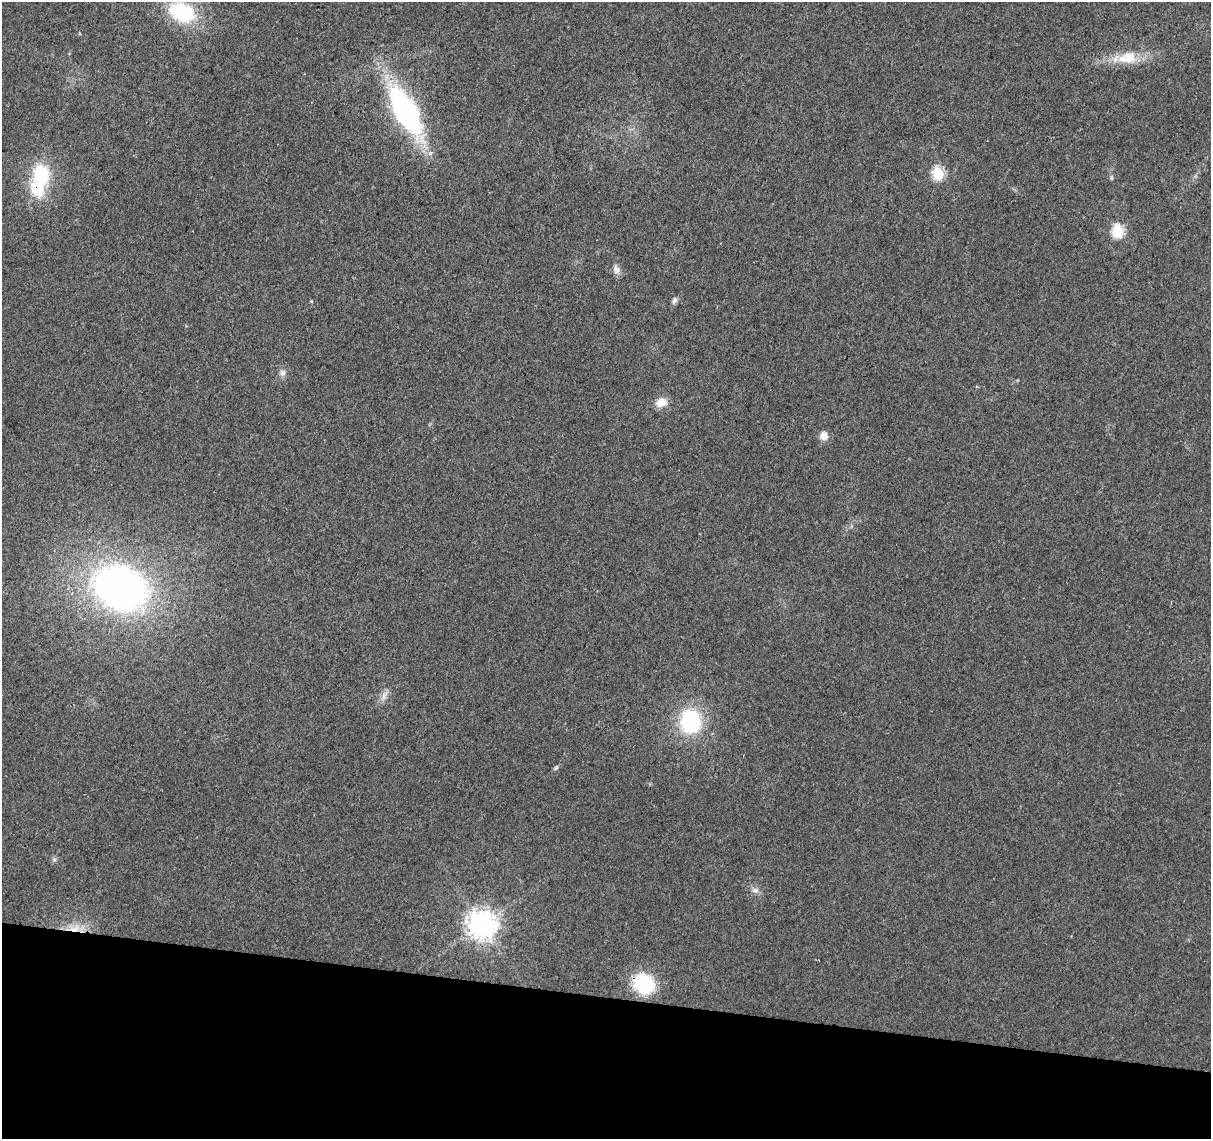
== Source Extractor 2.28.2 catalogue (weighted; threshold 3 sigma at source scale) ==
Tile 15 of 4 x 4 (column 3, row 4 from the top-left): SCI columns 2421-3629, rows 226-1362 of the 4847 x 5057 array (HDU 1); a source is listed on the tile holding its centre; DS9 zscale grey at full resolution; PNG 1213 x 1141 px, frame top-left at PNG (2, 2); no overlay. Shown black and unused: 12% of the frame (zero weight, under 2 of 3 exposures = <1% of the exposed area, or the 3 px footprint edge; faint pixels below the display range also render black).
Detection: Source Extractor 2.28.2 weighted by HDU 2 'WHT'; one run over the whole footprint, this tile lists its part. Background 0.0273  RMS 0.0063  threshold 0.0285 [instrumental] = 3 sigma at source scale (4.5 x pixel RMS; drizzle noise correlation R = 1.50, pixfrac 1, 0.0396/0.0396 arcsec/px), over >= 5 px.
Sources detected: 23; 1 inside a brighter listed object's ellipse — not listed separately; the other 22 listed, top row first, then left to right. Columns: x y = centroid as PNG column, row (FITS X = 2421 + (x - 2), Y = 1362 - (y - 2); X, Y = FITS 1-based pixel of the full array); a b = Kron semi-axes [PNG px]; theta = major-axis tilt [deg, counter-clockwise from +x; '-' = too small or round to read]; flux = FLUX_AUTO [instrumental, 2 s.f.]
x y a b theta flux
182 12 25 17 -23 50
1127 58 28 16 8 17
405 111 46 20 -60 130
431 153 3 3 - 4.3
41 174 20 15 -77 34
938 174 6 6 - 59
1118 232 6 6 - 64
616 270 13 9 -64 3.4
674 300 10 6 72 1.9
311 301 4 3 - 0.93
282 373 9 8 - 2.7
661 402 14 11 22 7.2
824 436 10 9 - 4.9
120 588 55 43 -21 260
384 695 18 6 58 3.7
690 722 23 20 -80 53
556 768 6 5 - 1.1
54 860 6 6 - 1.3
755 890 10 8 3 2.8
482 925 9 9 - 820
74 928 23 10 4 11
644 984 19 17 -35 44
Overlapping masked pixels (flux is a lower limit): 2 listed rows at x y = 74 928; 644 984